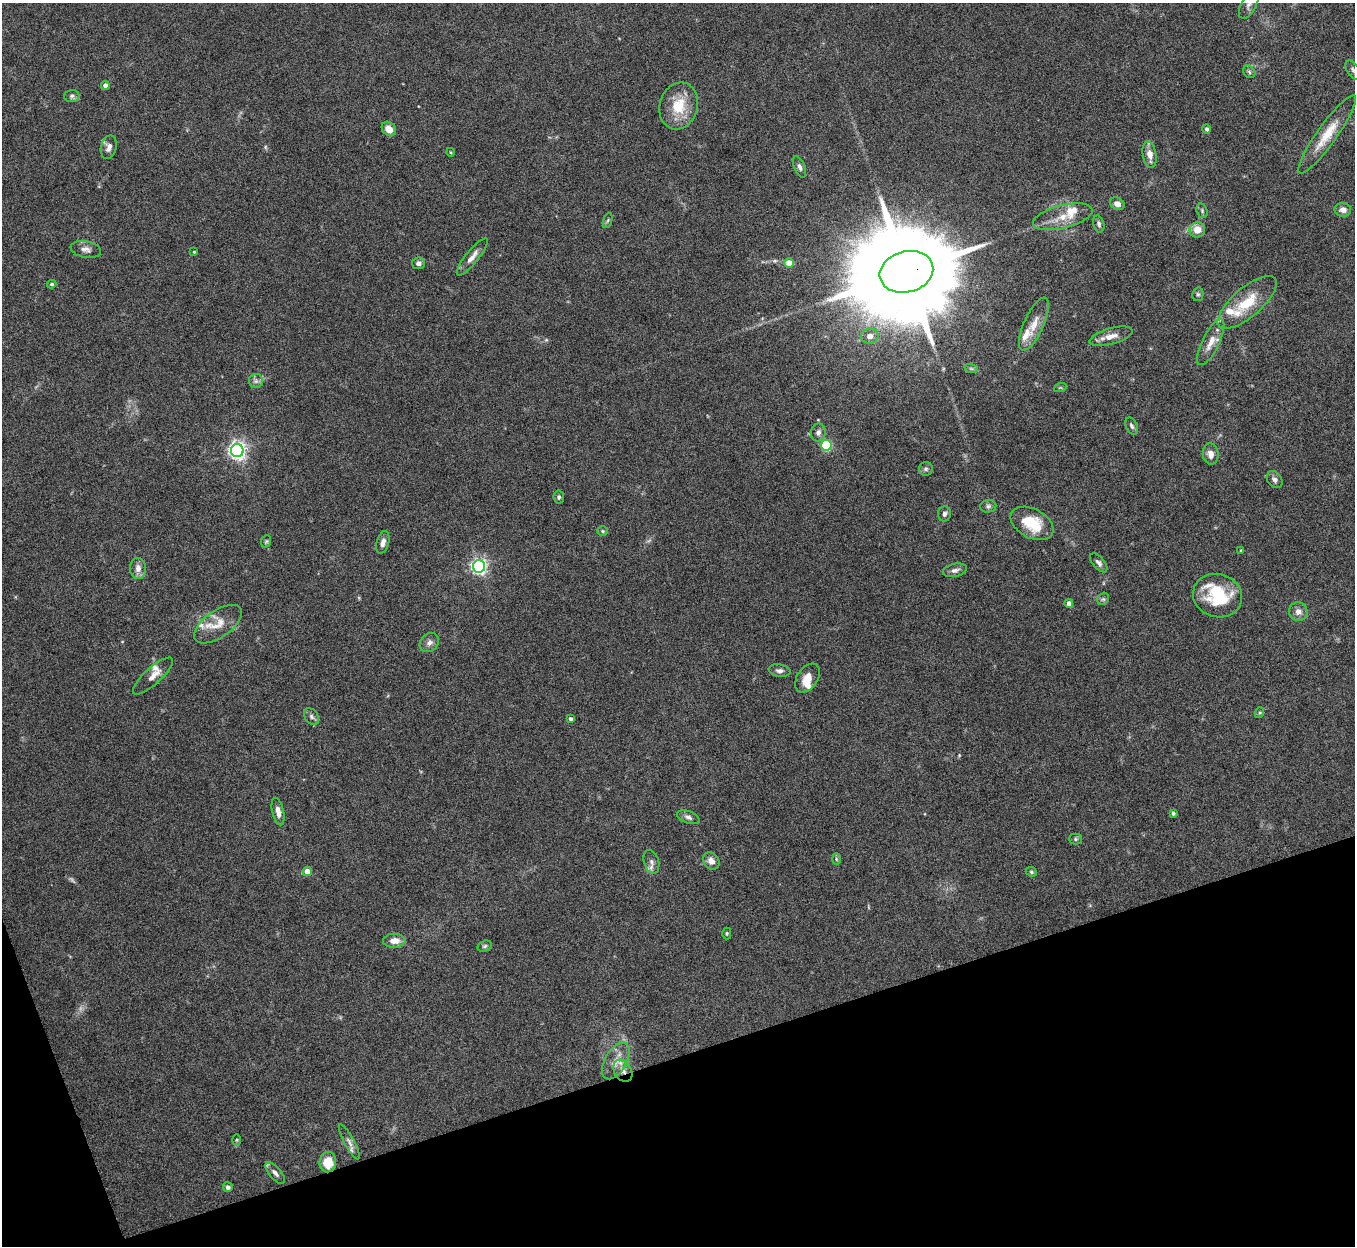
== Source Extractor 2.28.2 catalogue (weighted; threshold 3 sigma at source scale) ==
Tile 14 of 4 x 4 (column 2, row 4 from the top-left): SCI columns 1356-2708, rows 151-1394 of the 5422 x 5403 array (HDU 1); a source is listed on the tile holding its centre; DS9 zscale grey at full resolution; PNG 1357 x 1248 px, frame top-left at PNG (2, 3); each listed source drawn as its Kron ellipse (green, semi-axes under 4 px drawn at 4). Shown black and unused: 17% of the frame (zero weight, under 8 of 15 exposures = <1% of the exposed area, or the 3 px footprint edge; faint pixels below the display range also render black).
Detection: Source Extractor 2.28.2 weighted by HDU 2 'WHT'; one run over the whole footprint, this tile lists its part. Background 0.161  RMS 0.0048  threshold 0.0196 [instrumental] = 3 sigma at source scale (4.09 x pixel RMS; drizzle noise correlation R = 1.36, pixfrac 0.8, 0.05/0.05 arcsec/px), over >= 5 px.
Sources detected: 98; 2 too faint to see at this stretch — neither listed nor drawn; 10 inside a brighter listed object's ellipse — not listed separately; the other 86 listed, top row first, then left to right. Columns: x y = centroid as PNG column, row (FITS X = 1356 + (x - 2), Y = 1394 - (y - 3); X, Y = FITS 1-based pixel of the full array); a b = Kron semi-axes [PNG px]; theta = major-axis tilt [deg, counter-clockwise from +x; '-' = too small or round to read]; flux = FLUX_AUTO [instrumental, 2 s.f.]
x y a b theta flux
1249 5 15 7 62 2.1
1353 70 11 6 -56 1.4
1249 72 7 5 -48 0.89
105 86 4 4 - 2.5
72 96 7 6 - 1.3
679 106 24 19 73 13
389 129 8 6 -48 4.2
1207 129 4 4 - 1.1
1327 134 47 10 55 11
109 147 12 7 75 2.6
450 152 4 3 - 0.37
1150 155 13 7 -79 4
800 167 11 5 -68 1.5
1117 204 8 6 -30 2.5
1343 210 8 7 - 2.6
1202 211 7 5 -72 0.92
1063 217 30 11 14 8.4
608 220 8 3 71 0.69
1099 224 8 5 -75 1.2
1197 230 8 7 - 5.4
86 249 15 8 -10 2.5
194 252 3 3 - 0.45
472 257 23 6 51 3.6
419 263 6 6 - 1.5
789 263 5 4 - 6.9
906 272 27 20 15 14000
52 284 4 3 - 0.61
1198 294 7 5 77 0.94
1247 302 37 14 41 15
1034 324 29 10 66 6.5
870 336 9 7 6 2.8
1111 336 22 8 16 4.5
1211 342 25 8 64 5.5
971 368 7 4 -19 0.78
256 381 7 7 - 1.4
1060 388 6 4 19 0.6
1132 426 9 6 -64 1.3
818 432 9 7 79 1.6
826 445 5 5 - 35
237 451 6 6 - 190
1211 454 10 8 -82 3.1
926 469 7 7 - 1
1275 480 9 7 -51 1.7
559 497 6 5 - 0.98
988 506 8 6 4 1.3
944 514 7 6 - 1.4
1032 523 23 14 -28 15
603 531 5 5 - 0.62
266 541 6 4 68 0.65
383 542 11 6 74 2.1
1241 550 4 3 - 0.34
1099 563 11 6 -49 1.6
479 566 6 6 - 140
138 568 10 8 -87 3
955 570 12 6 13 2
1218 596 25 21 -18 24
1103 599 6 5 - 0.85
1069 603 4 4 - 2.4
1298 612 9 9 - 2.7
218 624 28 13 34 8.2
429 643 11 8 45 2.3
780 671 11 6 -9 1.6
153 676 26 8 42 4
807 678 16 10 55 5.2
1259 713 5 3 - 0.59
311 717 9 6 -52 1.3
570 719 4 4 - 1
278 812 14 6 -78 2.8
1173 813 4 4 - 0.81
688 817 11 6 -20 1.7
1075 839 6 5 - 0.77
836 859 6 4 -88 0.54
711 861 9 7 -51 2.9
651 862 12 7 -73 2.1
307 871 4 4 - 4.2
1031 872 6 4 -23 0.66
727 933 6 4 -89 0.62
394 941 11 7 2 4
485 946 7 5 17 0.91
616 1061 20 10 60 5.7
623 1071 12 8 -59 3.6
237 1140 6 4 89 0.51
349 1142 19 5 -62 2.4
328 1162 10 8 86 8
275 1173 13 6 -50 2
228 1187 5 5 - 1.3
Overlapping masked pixels (flux is a lower limit): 3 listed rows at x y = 906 272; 623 1071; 328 1162
Isophote crosses this tile's border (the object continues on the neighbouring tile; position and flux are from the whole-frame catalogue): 2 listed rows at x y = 1249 5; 1353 70